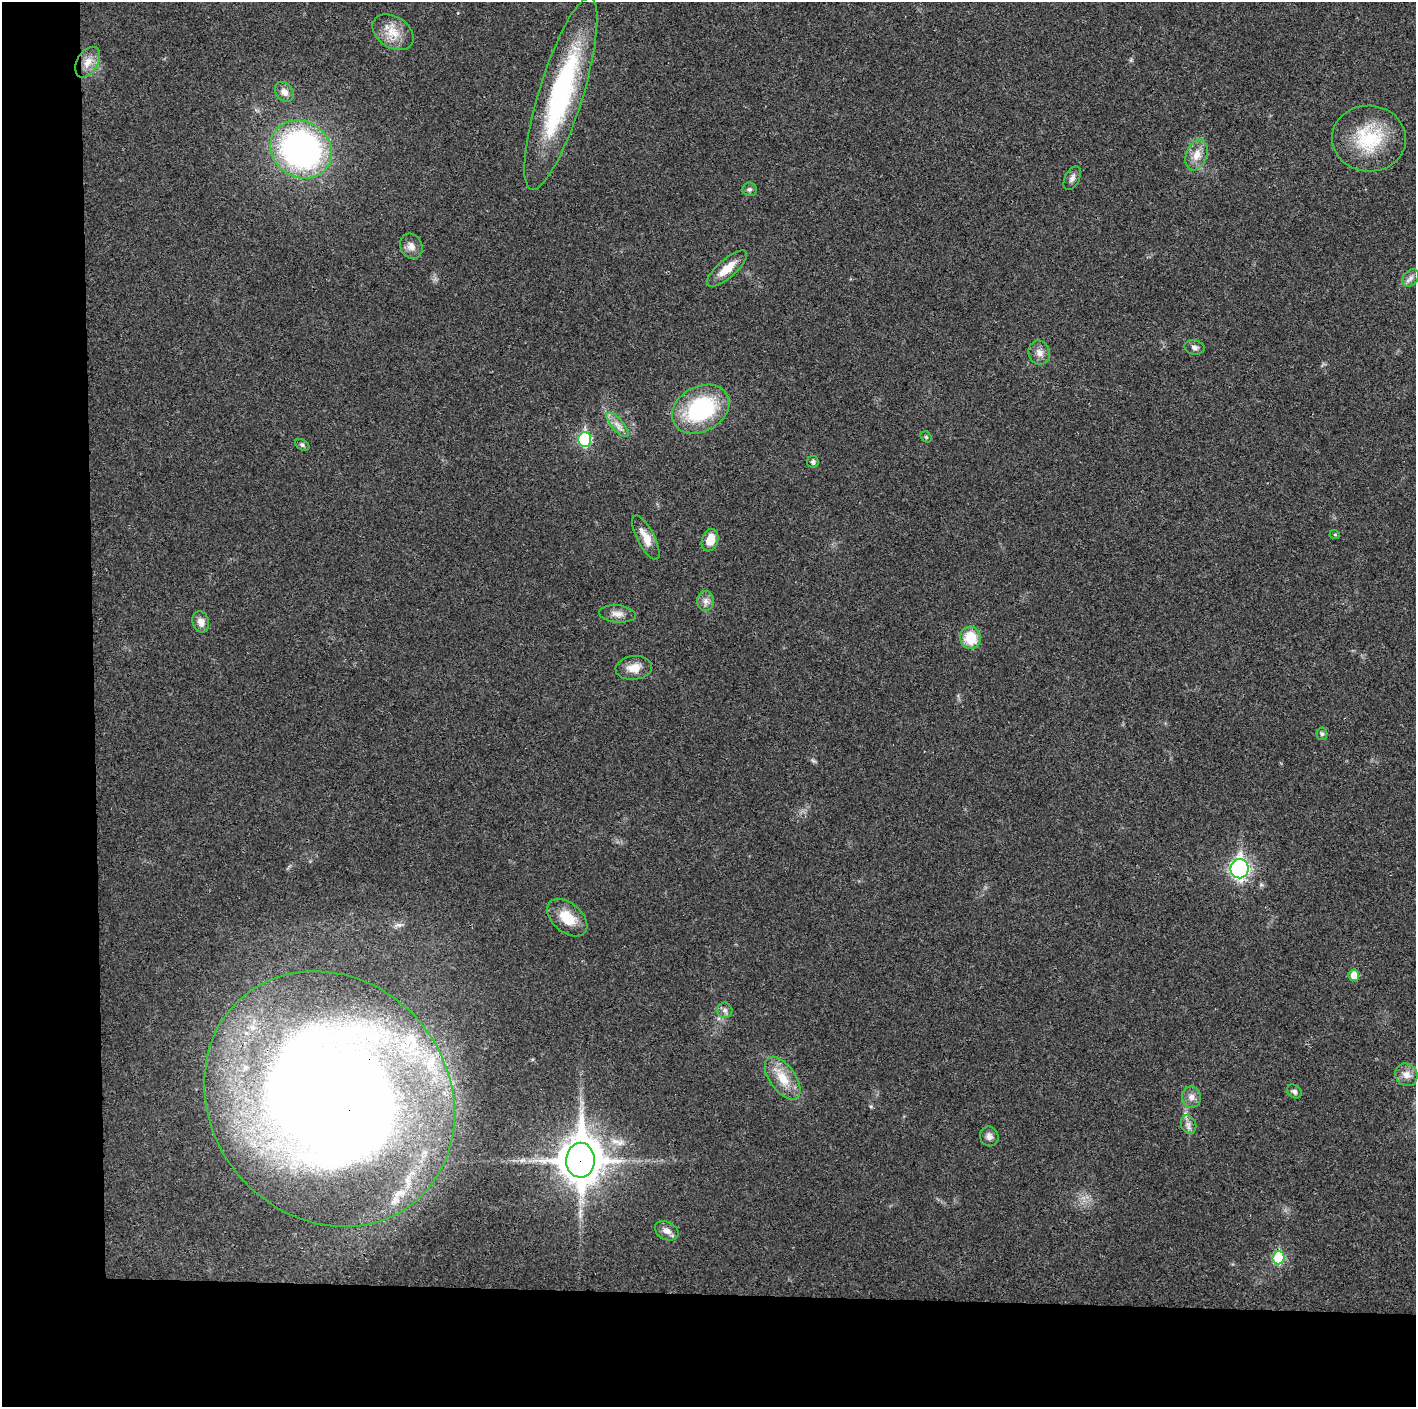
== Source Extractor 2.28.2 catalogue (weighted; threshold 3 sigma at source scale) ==
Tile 7 of 3 x 3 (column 1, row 3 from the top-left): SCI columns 1-1414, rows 6-1410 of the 4243 x 4223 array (HDU 1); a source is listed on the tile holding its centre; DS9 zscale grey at full resolution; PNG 1418 x 1409 px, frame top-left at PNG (2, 2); each listed source drawn as its Kron ellipse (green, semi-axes under 4 px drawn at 4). Shown black and unused: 14% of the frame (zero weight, under 3 of 4 exposures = <1% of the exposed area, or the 3 px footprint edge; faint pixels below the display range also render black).
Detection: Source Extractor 2.28.2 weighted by HDU 2 'WHT'; one run over the whole footprint, this tile lists its part. Background 0.0189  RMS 0.0039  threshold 0.0175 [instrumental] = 3 sigma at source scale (4.5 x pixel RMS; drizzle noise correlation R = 1.50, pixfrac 1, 0.05/0.05 arcsec/px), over >= 5 px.
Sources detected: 47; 4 inside a brighter listed object's ellipse — not listed separately; the other 43 listed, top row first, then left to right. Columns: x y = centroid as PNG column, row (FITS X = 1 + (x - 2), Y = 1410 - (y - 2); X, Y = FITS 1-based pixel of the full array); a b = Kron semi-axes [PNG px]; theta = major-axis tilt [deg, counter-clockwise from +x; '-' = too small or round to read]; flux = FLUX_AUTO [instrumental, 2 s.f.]
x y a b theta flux
393 32 22 15 -33 7.5
88 62 17 10 59 5
284 92 11 8 -52 2.6
561 94 100 22 73 72
1369 139 37 33 -4 24
301 149 32 28 -33 120
1196 155 16 10 69 4.7
1072 178 13 7 63 1.7
749 189 7 7 - 1.1
411 246 13 11 -62 2.9
727 269 25 9 41 6.8
1410 278 10 7 47 1.7
1194 347 10 7 -11 1.4
1039 353 12 10 -76 2.8
701 409 30 22 29 42
617 425 15 6 -50 2.8
926 437 6 5 - 0.65
585 439 7 6 - 39
302 445 8 5 -32 0.75
813 462 6 6 - 0.93
1335 535 5 3 - 0.33
646 538 25 8 -62 5.4
710 540 11 8 71 5.9
705 601 10 8 87 2
617 614 18 8 -5 3.1
201 622 11 8 -73 3
970 638 11 10 - 11
634 668 18 11 6 5
1322 734 6 5 - 0.72
1239 869 9 9 - 140
567 918 23 14 -40 9.3
1354 975 6 5 - 5.8
725 1010 8 7 - 1.4
1406 1075 11 11 - 3
783 1078 25 12 -54 8.7
1294 1091 8 6 -39 1.1
1191 1097 11 9 -86 2.5
329 1099 134 119 -50 800
1189 1124 9 7 -67 1.8
989 1136 10 9 - 1.8
580 1160 17 14 89 1300
667 1231 12 9 -28 2.5
1278 1258 7 6 - 26
Overlapping masked pixels (flux is a lower limit): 3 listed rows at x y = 329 1099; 580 1160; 1278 1258